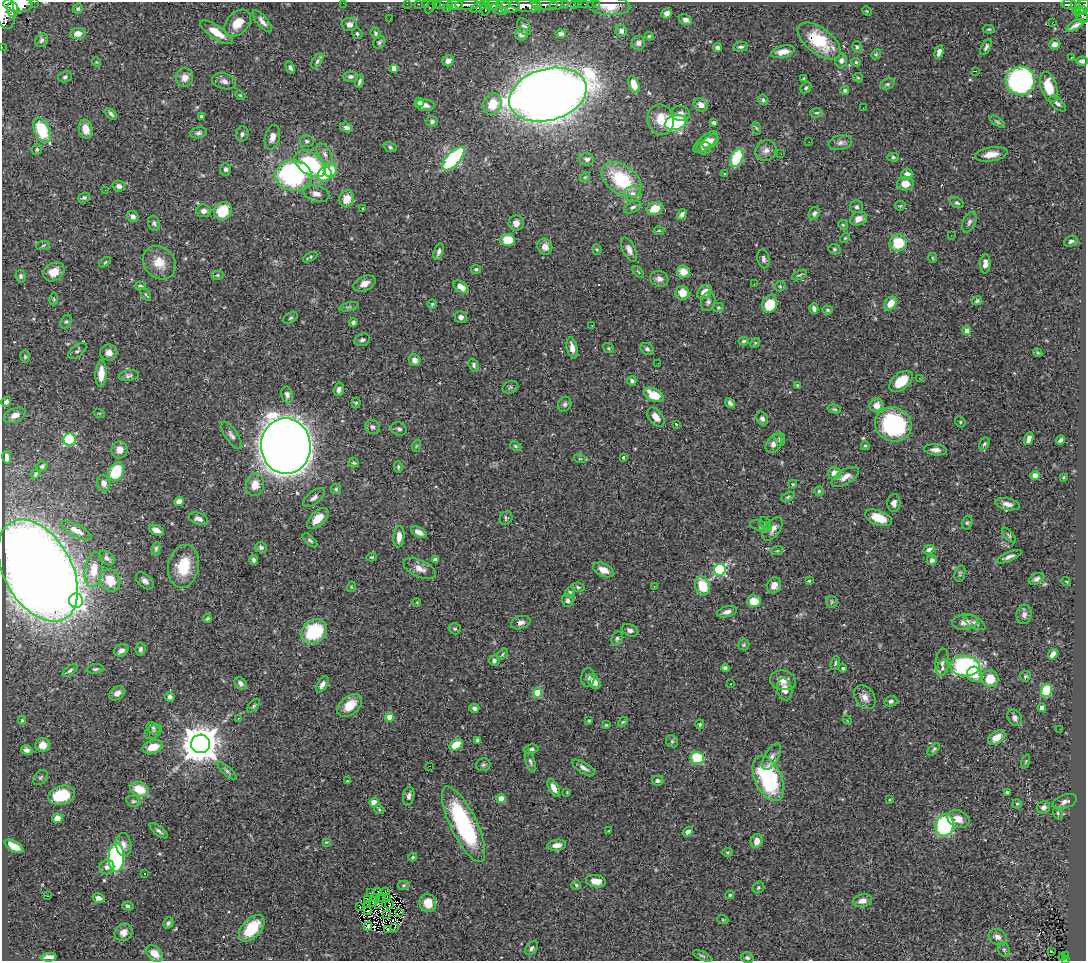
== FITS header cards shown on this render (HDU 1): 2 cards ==
NAXIS1  =                 1084
NAXIS2  =                  959

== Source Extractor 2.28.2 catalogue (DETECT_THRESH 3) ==
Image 1084 x 959 px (HDU 1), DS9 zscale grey, 1 PNG px = 1 image px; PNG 1088 x 963 px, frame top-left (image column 1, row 959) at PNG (2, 2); each listed source drawn as its Kron ellipse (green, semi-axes under 4 px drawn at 4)
Background 0.848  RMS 0.022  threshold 0.0655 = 3 sigma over >= 5 px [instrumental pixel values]
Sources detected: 488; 1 with non-positive FLUX_AUTO (blend fragments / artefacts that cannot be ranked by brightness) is neither listed nor drawn; the other 487 listed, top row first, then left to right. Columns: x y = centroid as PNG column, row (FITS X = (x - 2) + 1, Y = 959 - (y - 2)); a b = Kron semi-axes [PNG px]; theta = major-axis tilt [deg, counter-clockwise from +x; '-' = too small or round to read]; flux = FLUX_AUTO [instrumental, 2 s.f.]
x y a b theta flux
34 2 2 2 - 31
343 3 2 2 - 80
18 4 14 7 -2 2900
407 4 2 2 - 11
418 4 3 2 - 21
425 4 2 2 - 12
436 4 3 2 - 24
444 4 9 3 1 75
503 4 7 3 -7 310
574 4 4 3 - 56
579 4 2 2 - 8
584 4 2 2 - 8.6
596 4 2 2 - 8.1
455 5 8 5 0 1100
468 5 12 4 3 1200
492 5 7 5 24 530
537 5 7 3 -61 380
545 5 13 5 -1 970
556 5 7 5 17 280
565 5 3 3 - 110
1069 5 8 4 -1 240
479 6 10 4 26 410
510 6 10 6 10 990
524 6 14 6 -9 2000
609 6 21 9 -3 20
1076 6 11 4 -78 260
1084 6 7 5 80 400
430 7 7 3 63 71
486 8 8 3 80 420
4 9 20 10 -76 3500
12 9 7 5 -87 1000
78 9 5 5 - 2.6
447 9 4 3 - 22
499 10 8 4 -25 250
1081 10 5 3 - 220
867 11 5 4 - 1.5
667 13 5 5 - 6.2
1081 15 9 5 -58 370
390 18 2 2 - 1.3
685 20 7 5 -29 6.4
262 21 13 5 -51 7.5
1053 22 3 2 - 1500
238 23 15 10 46 25
349 24 7 6 - 7.1
1075 25 10 3 32 6.1
524 27 9 6 -60 5.5
989 29 6 4 -6 1.8
621 31 6 5 - 5.6
216 32 19 6 -34 24
357 33 6 4 -59 2.5
375 33 5 5 - 3.3
78 34 7 5 8 12
522 34 6 6 - 7.3
561 34 5 4 - 6.6
649 36 4 3 - 1.9
42 40 7 6 - 4.4
819 41 25 13 -37 66
379 42 7 5 55 2.8
638 43 7 7 - 5.2
1055 44 6 5 - 7.9
2 47 2 2 - 7
718 47 4 3 - 3.7
741 47 7 4 9 3.3
857 47 6 4 -78 2.4
986 47 9 4 61 3.7
783 52 12 6 13 14
939 52 7 4 74 5.9
876 54 5 4 - 2
1071 58 3 2 - 1.9
317 61 8 4 57 3.3
448 61 6 5 - 7.9
841 61 7 5 74 4.9
1082 61 6 4 2 4.8
96 62 5 3 - 1.2
856 62 4 4 - 1.6
290 68 6 4 -63 3.2
394 68 4 4 - 18
975 71 3 2 - 1.5
65 77 7 5 20 3.1
185 77 9 8 - 11
351 77 7 5 0 3.8
804 78 4 3 - 2.1
858 78 5 4 - 1.8
224 81 12 8 -14 7.4
360 81 6 4 71 3.6
1020 81 14 14 - 390
887 84 8 5 26 2.9
634 85 9 5 -70 16
1049 87 15 8 -73 33
806 88 6 4 46 2.5
845 90 4 4 - 2.7
240 95 5 4 - 1.8
548 95 39 25 16 3100
763 100 5 4 - 2.9
420 102 5 4 - 5
492 104 11 9 68 31
1057 104 10 5 -43 4.8
425 105 9 6 -4 5.9
701 105 7 6 - 10
863 108 2 2 - 1.2
681 113 9 7 -2 7.2
816 113 6 4 1 2.5
111 114 7 4 -45 3.7
201 117 4 3 - 2.9
661 120 15 13 -78 30
432 121 6 5 - 2.8
714 122 4 4 - 2.9
997 122 9 4 -36 2.7
676 123 11 7 16 140
347 127 6 4 -19 4.7
756 128 6 4 -70 2
86 129 9 6 -75 17
42 130 13 7 -64 63
198 133 9 5 11 3.8
242 134 7 6 - 4.2
272 137 12 7 76 10
307 141 7 6 - 3.6
710 141 9 6 40 8.3
706 142 15 6 41 15
809 142 2 2 - 0.63
840 143 12 7 11 6.4
390 147 7 4 -23 3
704 148 7 6 - 6.3
37 149 5 5 - 2.5
766 150 11 10 - 8.2
325 154 11 6 -58 7
781 154 2 2 - 2.6
991 154 16 7 9 17
893 157 5 4 - 2.5
737 158 9 6 67 84
453 159 15 6 47 210
587 159 7 6 - 6.4
310 164 17 10 -36 130
226 169 6 5 - 4.3
330 170 7 6 - 26
324 174 7 6 - 53
725 174 3 3 - 1.8
907 174 6 5 - 11
294 176 18 15 -2 220
585 177 6 4 41 1.9
621 180 22 14 -36 91
905 184 8 7 - 16
119 186 6 5 - 6.2
105 190 2 2 - 15
316 194 13 8 -14 8.8
633 194 8 7 - 11
84 198 6 5 - 3.1
347 199 8 7 - 19
957 203 7 5 -26 2.9
900 206 5 5 - 1.8
633 207 9 5 25 3.9
857 207 6 6 - 3.4
363 209 3 2 - 1.4
655 209 8 6 18 25
203 211 7 6 - 6.6
223 211 9 8 - 54
814 213 6 5 - 4.7
682 214 6 4 57 5.5
133 217 6 5 - 5.9
858 219 9 6 24 12
969 222 11 6 65 5.8
154 223 7 6 - 3.3
516 223 7 7 - 8.4
843 225 5 4 - 1.5
659 230 5 3 - 1.4
951 235 2 2 - 0.88
845 238 5 3 - 1.4
507 240 7 6 - 35
1071 241 7 5 22 3.7
898 243 8 8 - 48
43 245 7 4 4 2.5
545 247 8 7 - 10
597 249 5 4 - 1.6
834 249 6 5 - 2.4
629 250 13 6 -64 7.9
439 252 9 4 72 4.9
310 257 8 3 29 2.3
932 258 5 3 - 1.5
763 259 9 6 -77 3.9
105 262 7 3 38 1.7
159 263 18 15 -48 25
985 264 9 5 88 9.5
476 269 5 4 - 2.7
54 272 11 8 31 17
638 272 7 2 -45 1.5
683 272 6 6 - 20
217 275 6 4 0 2.3
799 275 8 3 26 2.1
21 276 6 5 - 3.2
659 279 9 7 -20 7.7
364 284 11 7 24 11
754 284 2 2 - 2
140 286 5 3 - 3
780 286 5 5 - 2
461 287 8 5 -36 14
705 292 8 6 44 15
682 293 7 7 - 20
146 294 7 3 -55 1.8
54 299 6 4 -88 2.1
977 301 5 4 - 2.6
708 302 10 7 74 5
890 303 7 5 53 22
432 304 5 4 - 2
770 304 9 7 66 38
349 307 10 4 13 3.1
718 308 6 5 - 2.4
814 309 5 4 - 5
828 310 5 4 - 2.5
461 317 6 5 - 6.9
290 318 8 5 27 2.6
66 322 7 5 60 2.7
353 323 4 4 - 3.3
592 325 2 2 - 1.1
967 331 4 4 - 18
362 340 8 6 19 4.3
744 341 5 4 - 2.6
755 343 5 4 - 1.7
572 348 10 5 -77 9.1
609 348 6 4 -37 1.9
647 349 7 5 -36 4
77 351 11 5 37 4
109 352 8 8 - 10
1038 353 5 3 - 1.4
25 357 6 4 -78 2.3
415 360 6 5 - 6.3
658 363 2 2 - 2.5
474 365 7 5 -71 3.3
101 374 13 5 87 22
129 375 10 5 10 4
919 378 2 2 - 3.2
632 381 5 4 - 3.6
901 381 13 8 39 40
797 385 4 4 - 1.7
510 387 8 6 20 3
339 389 7 4 74 5.9
287 395 8 6 -77 5.6
654 395 11 6 -25 35
6 402 5 4 - 4.9
356 403 5 4 - 2.1
730 403 6 4 -54 4
565 404 8 6 63 3.7
876 405 7 6 - 12
834 409 7 4 -15 2.1
99 413 6 3 -18 1.1
15 415 11 7 21 10
656 417 11 6 -52 12
762 418 7 5 -60 4.6
960 422 6 5 - 2
676 424 3 3 - 2.6
893 424 18 17 - 170
372 427 7 7 - 4.4
399 429 8 6 -23 3.9
231 435 16 6 -56 6.6
780 439 6 5 - 3.1
1029 439 6 4 72 7.9
70 440 6 6 - 150
1060 440 5 3 - 3.4
774 443 10 7 57 9.6
984 444 7 4 59 2.6
286 446 28 25 -87 4200
416 446 6 4 71 1.8
515 446 6 4 -28 2.1
865 446 4 4 - 1.9
120 450 8 8 - 13
935 450 11 5 -6 7.4
7 457 6 4 -77 5.1
623 457 3 3 - 2
580 459 6 3 -18 1.8
353 463 5 5 - 2.2
42 466 5 4 - 2.9
398 467 6 4 -84 2.1
116 472 10 7 63 61
835 473 6 6 - 15
35 474 5 4 - 2.9
1035 476 4 4 - 7.9
845 477 15 7 30 12
1064 477 4 2 - 1.1
104 483 8 6 -75 9.2
793 484 4 3 - 1.6
255 485 11 9 81 17
336 489 5 5 - 2.6
819 491 5 5 - 2.3
788 497 7 4 25 2.4
314 498 13 6 39 6.3
179 501 5 4 - 8
894 503 9 6 87 6.7
1007 504 12 6 -12 8.9
506 518 7 6 - 2.8
878 518 14 7 -21 28
199 519 10 5 -19 7.3
318 519 13 7 44 19
765 523 6 5 - 2.2
967 523 7 5 75 2.6
761 526 11 5 -17 4.7
772 529 13 7 53 12
76 530 17 6 -28 10
156 530 8 5 -22 8.7
419 532 8 5 -27 7.7
1009 535 9 4 -48 2.5
399 537 11 5 86 12
310 540 9 4 -42 3.1
261 547 6 5 - 3.5
156 549 7 4 83 2.9
929 550 6 4 23 4.3
777 551 6 3 18 1.4
372 557 5 3 - 1.6
1009 557 13 4 23 6.1
107 558 9 6 -41 5.2
254 560 4 4 - 3.7
435 560 4 4 - 4.1
932 560 5 4 - 4.2
183 566 21 15 77 46
420 569 17 8 -25 12
38 570 55 34 -60 2600
94 570 17 9 81 26
603 570 11 6 -24 14
720 570 6 6 - 180
960 573 8 5 73 2.7
1036 579 8 5 26 4.4
110 580 11 9 -64 32
145 581 10 6 -42 6.4
809 581 3 3 - 2.3
1066 581 5 3 - 1.1
774 585 8 6 65 11
654 586 3 2 - 0.8
703 586 10 7 -69 42
351 587 5 3 - 1.5
578 587 7 4 -10 2.6
570 592 5 4 - 2.6
568 600 6 6 - 3.8
76 601 7 7 - 250
754 601 7 6 - 26
417 602 4 3 - 1.2
832 602 6 5 - 2.6
727 612 10 5 15 6.3
1024 614 9 7 82 5.9
207 618 4 3 - 2.4
965 622 13 8 4 11
974 622 12 5 -29 4.5
521 623 10 6 17 6.3
455 629 6 5 - 2.9
630 630 8 5 -23 5.4
314 631 14 11 34 83
617 639 7 5 72 3.4
744 645 5 5 - 2.7
141 649 7 5 84 3.9
121 650 7 5 28 6.9
502 654 7 4 47 2.2
1053 654 6 4 50 9.7
494 661 5 5 - 3.9
942 662 13 6 82 7
835 663 7 3 73 2.3
965 666 14 10 -3 250
725 668 4 4 - 3.3
843 668 4 4 - 2.4
942 668 8 5 69 4.1
95 669 8 4 8 3
70 670 8 4 37 3.1
974 674 8 7 - 20
1025 676 6 5 - 2.2
588 677 9 6 84 5.7
990 679 8 8 - 32
783 680 13 9 -13 13
594 682 8 5 -51 13
241 683 7 5 -50 5.3
731 683 3 2 - 2.9
322 684 9 5 59 6.8
784 689 11 7 -75 13
1047 690 7 5 73 53
117 693 8 6 35 8.4
538 693 4 4 - 48
170 697 5 4 - 3.8
865 697 13 9 -55 10
891 701 6 5 - 3.7
350 705 14 9 41 28
254 706 8 4 49 2.6
474 708 5 4 - 3.6
1042 708 4 4 - 7.9
390 717 4 4 - 25
238 718 3 3 - 1.2
1015 718 8 6 -60 6.3
22 720 4 4 - 1.8
847 720 5 4 - 1.3
589 721 4 3 - 1.6
623 722 5 4 - 1.8
700 724 5 4 - 2.1
606 725 3 3 - 1.5
153 728 7 5 -29 2.6
1060 729 2 2 - 3.4
153 732 9 6 33 3.7
997 737 9 6 32 18
478 740 4 3 - 3.8
672 741 6 5 - 2.8
201 744 9 9 - 3900
43 745 7 7 - 14
456 745 7 5 35 28
153 747 10 6 17 21
531 749 7 4 11 3.6
934 749 7 4 48 2.4
27 750 6 4 -10 6.5
772 757 15 7 60 8.1
697 758 7 6 - 75
530 761 12 4 -74 4.2
1026 761 7 3 71 1.8
483 765 7 6 - 3.2
430 766 2 2 - 2.8
583 768 13 5 -31 6.4
227 771 12 4 -42 4.1
41 777 9 6 44 3.4
768 778 24 13 -66 170
347 781 4 3 - 1.3
658 781 6 5 - 3.4
554 788 9 4 -63 11
139 789 10 7 -21 31
567 792 4 4 - 1.3
1007 792 4 3 - 2.4
62 795 13 9 15 57
409 796 9 5 80 4.7
501 799 4 4 - 26
890 800 4 3 - 1.4
133 801 7 5 -13 3
1065 802 13 7 20 6.9
374 803 4 4 - 30
1017 804 5 4 - 2.3
1043 807 7 6 - 5.9
379 809 5 4 - 1.8
1058 813 6 4 -70 2.9
57 818 5 5 - 12
958 819 11 8 -21 15
464 824 41 13 -64 180
945 825 11 9 78 180
159 831 11 4 -37 4
609 831 3 2 - 1.4
688 832 6 4 36 6.6
757 841 7 6 - 14
326 842 3 3 - 1.3
123 845 11 7 -80 9
557 845 9 5 7 9.7
14 846 10 5 -30 27
728 852 5 4 - 2.2
116 857 14 8 87 250
413 857 4 3 - 2.1
107 867 7 7 - 7
144 874 3 3 - 3.1
596 881 10 6 -9 14
404 885 6 4 14 2.3
576 885 5 4 - 2.4
758 888 6 5 - 2.7
377 891 3 2 - 1.5
370 892 4 2 - 1.4
385 892 3 2 - 2.1
730 895 4 4 - 2
48 896 3 2 - 15
387 897 3 2 - 1.3
99 898 6 4 -15 6.9
374 898 2 2 - 0.76
382 899 4 2 - 1.4
368 900 3 2 - 2
862 901 10 6 12 10
373 902 5 2 - 1.8
428 903 9 8 - 24
378 904 3 2 - 1.1
389 904 4 2 - 0.021
368 905 3 2 - 1.6
128 906 6 4 -14 3.2
359 906 4 2 - 2.4
368 911 3 2 - 1.8
400 912 3 2 - 0.89
387 915 3 2 - 0.29
723 920 5 3 - 1.3
168 923 6 5 - 3
368 926 4 2 - 3.6
395 927 3 2 - 2.2
252 928 16 9 48 53
387 930 3 2 - 1.8
123 932 9 8 - 9.2
998 937 9 7 -29 8
532 948 7 5 50 3.6
1004 949 7 5 -69 3
1051 952 3 2 - 3.9
155 954 10 6 -43 15
1066 955 3 3 - 16
702 956 10 3 -24 2.5
48 957 8 4 4 11
747 958 6 5 - 3.3
1063 958 4 3 - 29
1065 959 3 3 - 34
At the frame edge (FLAGS 8, measured only in part): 8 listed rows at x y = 34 2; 343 3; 18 4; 1084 6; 4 9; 2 47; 1082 61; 1065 959
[1 non-positive-flux detection neither listed nor drawn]